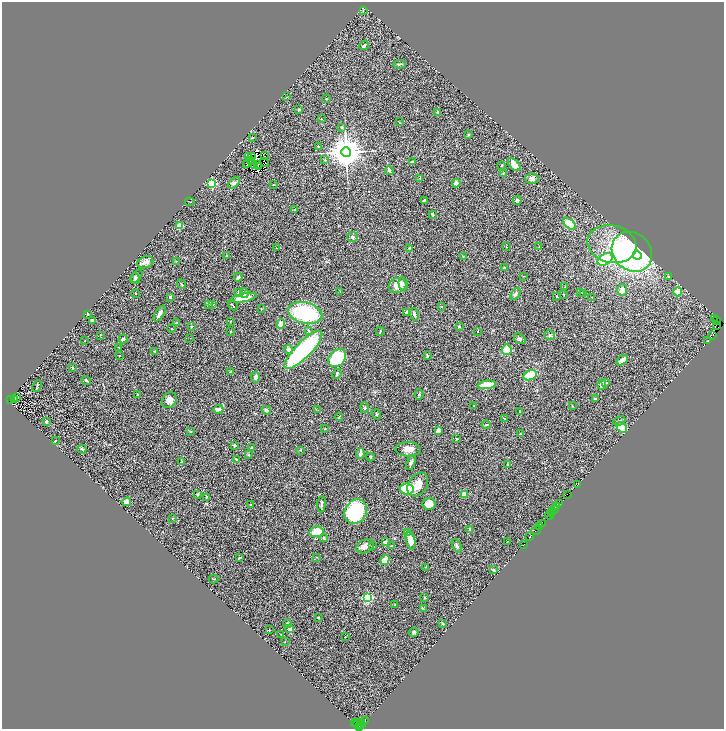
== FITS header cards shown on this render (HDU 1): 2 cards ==
NAXIS1  =                 1444
NAXIS2  =                 1454

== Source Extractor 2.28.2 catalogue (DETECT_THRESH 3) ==
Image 1444 x 1454 px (HDU 1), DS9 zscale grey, zoomed out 1/2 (1 PNG px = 2 x 2 image px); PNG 726 x 731 px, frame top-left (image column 1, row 1454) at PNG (2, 2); each listed source drawn as its Kron ellipse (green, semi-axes under 4 px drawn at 4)
Background 1.21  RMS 0.11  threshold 0.333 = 3 sigma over >= 5 px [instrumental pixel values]
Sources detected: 276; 46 cannot appear on this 1/2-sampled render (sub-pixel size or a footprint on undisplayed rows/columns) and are neither listed nor drawn; the other 230 listed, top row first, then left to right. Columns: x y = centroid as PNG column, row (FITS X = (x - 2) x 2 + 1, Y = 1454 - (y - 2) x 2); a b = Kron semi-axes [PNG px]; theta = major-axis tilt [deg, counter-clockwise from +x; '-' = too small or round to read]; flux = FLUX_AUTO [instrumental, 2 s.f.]
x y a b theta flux
363 10 3 2 - 9.8
364 45 5 3 - 41
400 64 6 3 4 29
286 97 3 2 - 8.9
326 99 3 2 - 11
299 109 4 3 - 24
437 112 3 3 - 18
321 119 2 2 - 8.6
399 122 4 1 - 9.1
341 127 4 3 - 23
468 135 3 2 - 21
252 138 2 2 - 38
318 146 2 2 - 35
346 152 5 5 - 53000
264 156 2 1 - 32
248 157 3 1 - 260
251 157 3 2 - 1.3
325 160 4 3 - 17
250 161 3 1 - 1.5
413 161 3 2 - 45
264 162 5 3 - 20
258 164 2 1 - 4.1
247 165 2 1 - 7.8
255 165 3 1 - 27
502 165 3 2 - 12
514 165 8 4 -47 210
258 166 2 1 - 6.6
389 170 5 3 - 49
503 173 3 3 - 13
420 178 3 3 - 14
532 179 6 5 - 72
234 183 7 4 42 45
456 183 4 4 - 75
212 184 3 3 - 1900
273 184 4 1 - 8.4
424 200 3 2 - 18
517 201 4 3 - 64
190 202 5 1 - 8.6
294 210 2 2 - 9.4
432 214 3 3 - 44
570 224 7 4 -40 570
179 226 2 2 - 690
352 237 5 5 - 39
612 244 25 19 -13 850
506 247 2 2 - 6.8
539 247 2 2 - 8.6
276 248 2 1 - 6.1
409 248 3 2 - 7.9
632 252 21 18 -43 4800
637 255 5 4 - 460
227 256 3 3 - 35
463 257 3 2 - 10
605 259 8 5 32 760
176 261 2 2 - 9.4
145 262 8 5 21 120
504 268 3 2 - 19
136 276 8 3 50 48
523 276 3 2 - 8.1
668 276 3 3 - 12
238 277 4 3 - 35
135 279 5 4 - 40
182 284 5 2 - 23
403 284 6 4 -77 50
398 285 9 7 21 280
565 287 2 1 - 10
622 290 6 5 - 120
340 291 3 2 - 9
238 292 2 2 - 120
580 292 3 2 - 11
677 292 4 4 - 250
135 293 3 2 - 8.7
244 293 5 3 - 37
516 294 6 4 61 51
564 294 3 2 - 11
584 294 3 3 - 20
556 296 3 2 - 18
170 297 3 3 - 27
592 297 3 2 - 9.1
244 298 13 4 11 300
208 304 4 3 - 35
213 305 4 2 - 15
233 305 5 2 - 19
441 307 3 2 - 13
261 309 2 2 - 7.3
406 312 4 3 - 50
305 313 17 10 -13 1700
88 314 2 2 - 15
160 314 9 3 58 130
414 314 6 3 -74 47
715 319 2 1 - 51
92 320 4 2 - 39
716 320 2 1 - 100
230 322 3 2 - 10
176 323 3 2 - 22
281 324 5 4 - 170
192 326 2 2 - 48
459 326 4 3 - 18
717 326 4 1 - 210
171 329 2 2 - 11
230 331 3 2 - 16
309 331 4 3 - 19
380 331 4 2 - 20
478 331 3 2 - 19
100 335 3 2 - 13
550 335 5 4 - 32
713 335 2 1 - 97
190 338 2 1 - 7
123 339 5 3 - 50
520 339 6 4 -37 49
85 340 2 1 - 6.1
708 341 2 1 - 6.6
119 347 2 2 - 13
288 350 4 4 - 77
303 350 25 8 45 3100
507 350 5 5 - 230
154 351 4 2 - 15
119 355 2 1 - 12
427 356 4 2 - 26
337 358 10 7 44 1100
622 360 6 3 38 150
73 367 3 2 - 12
230 371 3 2 - 24
337 374 5 3 - 27
530 375 7 5 25 480
255 377 5 3 - 68
86 380 5 2 - 30
605 383 3 3 - 15
602 384 5 4 - 97
487 385 9 4 8 380
37 386 6 2 65 22
138 394 3 2 - 12
419 394 5 2 - 20
16 397 3 1 - 7.6
595 399 4 2 - 20
10 400 2 1 - 140
15 400 3 1 - 8.9
169 400 8 6 56 130
474 406 2 2 - 9.1
572 406 3 2 - 13
365 408 5 4 - 39
218 409 5 3 - 46
266 410 4 3 - 55
318 410 3 2 - 7.3
520 412 3 2 - 22
376 414 5 3 - 20
339 417 4 2 - 16
504 419 3 2 - 11
619 421 6 3 20 35
46 422 3 2 - 31
486 425 4 2 - 19
622 427 6 4 -40 690
325 429 4 2 - 11
438 430 4 4 - 58
190 431 2 2 - 19
521 434 3 2 - 19
457 439 2 1 - 13
56 440 2 1 - 5.8
235 445 4 3 - 34
252 447 4 3 - 26
82 449 4 3 - 24
408 449 12 7 0 180
301 450 3 2 - 10
360 454 5 3 - 57
249 455 3 3 - 16
370 457 4 3 - 20
237 460 4 2 - 36
182 461 2 2 - 28
411 463 8 3 68 57
508 465 3 2 - 12
577 484 3 1 - 160
418 485 13 9 57 230
407 489 7 5 -6 460
198 494 4 3 - 19
464 494 4 3 - 140
568 494 3 1 - 120
206 497 3 3 - 17
127 502 4 3 - 120
251 504 3 2 - 19
321 504 8 3 84 46
429 504 6 6 - 220
560 504 3 1 - 120
557 506 3 1 - 99
555 509 3 1 - 230
356 512 13 10 59 1400
553 512 2 1 - 60
551 513 3 1 - 310
549 515 4 1 - 220
173 518 2 2 - 16
542 524 2 1 - 86
539 527 2 1 - 200
470 529 4 3 - 45
536 530 5 1 - 130
316 532 7 5 6 530
408 533 3 2 - 13
530 537 2 1 - 53
324 538 4 3 - 22
411 540 9 4 -77 190
385 542 4 3 - 24
507 542 2 1 - 6.7
373 545 4 2 - 14
523 545 3 1 - 21
365 546 9 6 29 160
391 546 3 3 - 14
457 546 7 4 -63 37
317 557 3 2 - 11
239 558 3 3 - 35
385 560 5 3 - 240
426 567 3 2 - 8.8
493 570 4 2 - 35
213 579 5 2 - 13
367 598 3 3 - 2700
425 598 2 2 - 36
395 605 3 2 - 15
423 608 4 3 - 18
318 618 3 2 - 15
442 623 3 3 - 13
287 624 4 4 - 31
290 629 2 2 - 320
269 630 2 2 - 12
414 632 5 4 - 38
281 634 3 2 - 11
345 637 2 1 - 10
285 641 2 2 - 10
365 721 2 1 - 880
356 722 3 1 - 130
362 723 3 1 - 51
355 724 2 2 - 300
358 724 5 2 - 230
361 725 2 1 - 78
360 727 2 1 - 82
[46 sub-pixel or undisplayed-footprint detections neither listed nor drawn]